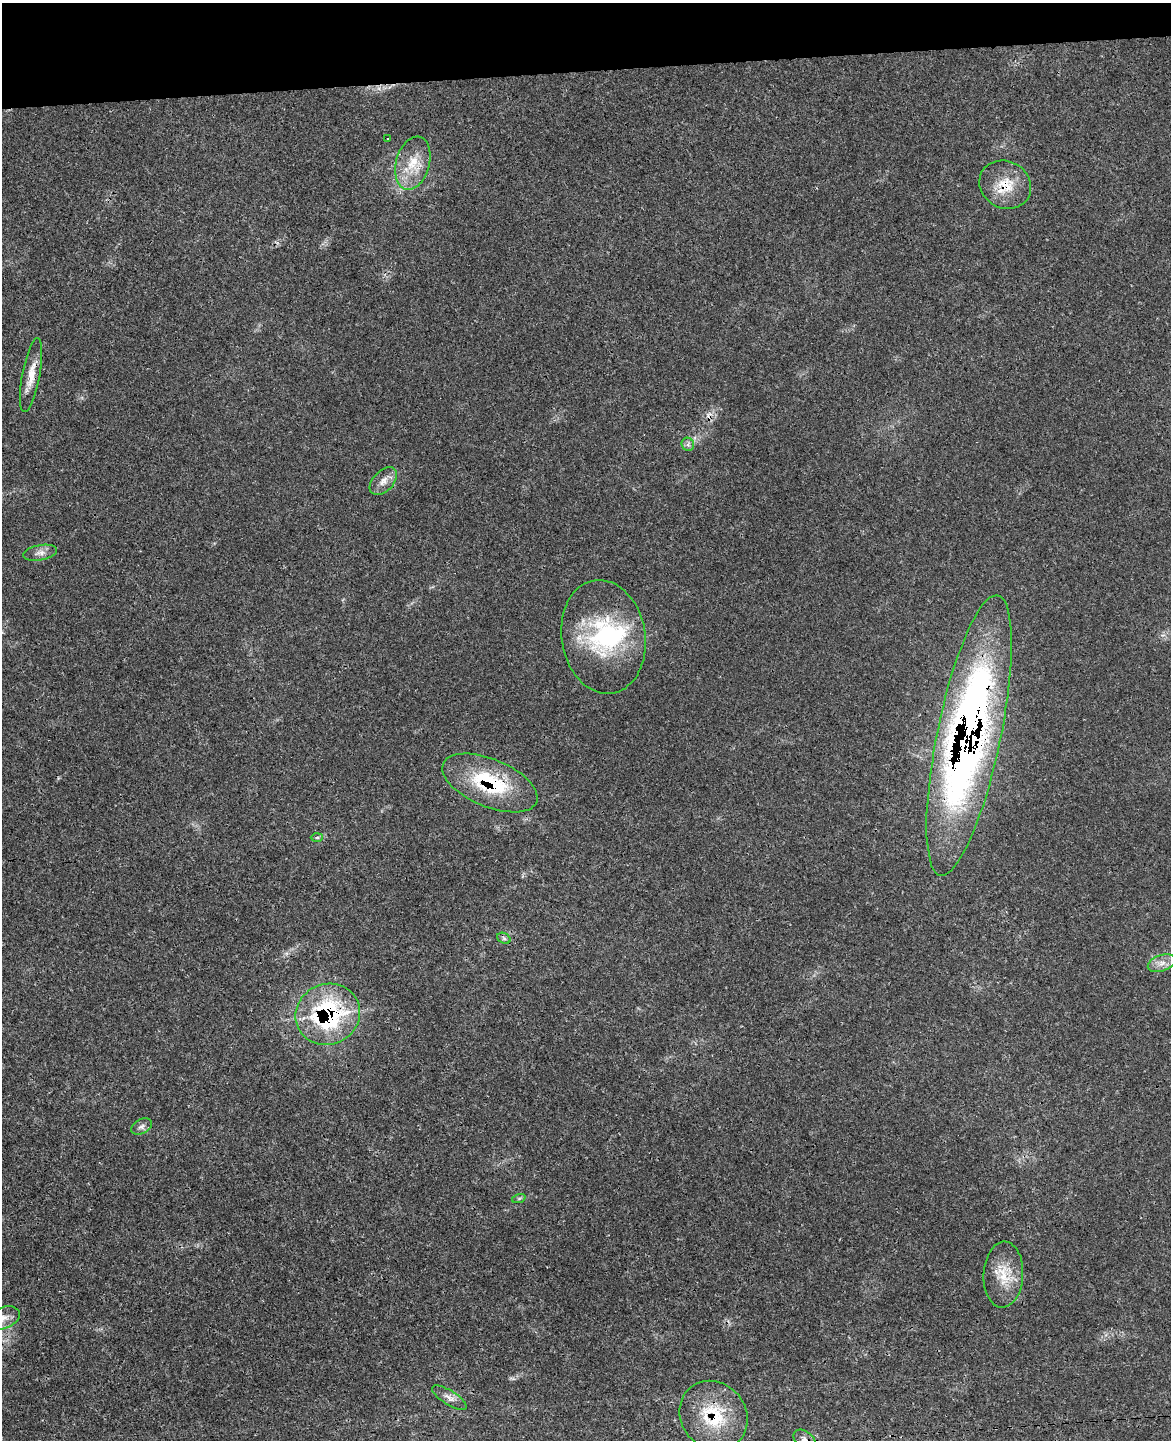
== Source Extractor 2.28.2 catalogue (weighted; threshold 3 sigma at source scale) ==
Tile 3 of 4 x 3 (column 3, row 1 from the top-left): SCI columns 2404-3572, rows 3024-4461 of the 4776 x 4715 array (HDU 1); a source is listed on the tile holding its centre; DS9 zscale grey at full resolution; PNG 1173 x 1442 px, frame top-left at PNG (2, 3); each listed source drawn as its Kron ellipse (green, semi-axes under 4 px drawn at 4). Shown black and unused: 5% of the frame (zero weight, under 3 of 4 exposures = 6% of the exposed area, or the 3 px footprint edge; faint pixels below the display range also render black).
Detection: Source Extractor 2.28.2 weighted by HDU 2 'WHT'; one run over the whole footprint, this tile lists its part. Background 0.0423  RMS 0.003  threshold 0.0133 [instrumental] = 3 sigma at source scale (4.5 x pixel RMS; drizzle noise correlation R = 1.50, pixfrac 1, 0.05/0.05 arcsec/px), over >= 5 px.
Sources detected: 23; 1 inside a brighter object's white glare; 1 cosmic-ray / hot-pixel residue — neither listed nor drawn; the other 21 listed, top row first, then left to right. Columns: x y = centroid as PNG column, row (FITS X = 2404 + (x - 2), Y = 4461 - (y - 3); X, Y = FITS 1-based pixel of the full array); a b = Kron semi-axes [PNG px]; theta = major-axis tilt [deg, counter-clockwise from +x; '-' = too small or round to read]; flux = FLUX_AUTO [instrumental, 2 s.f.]
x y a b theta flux
388 139 3 3 - 0.26
413 163 27 17 74 8.1
1005 185 26 23 -29 8.8
31 375 37 9 80 4.9
688 444 7 6 - 0.86
383 481 17 10 46 2.6
40 553 17 7 10 1.9
603 637 57 42 -81 36
969 735 143 32 78 220
490 783 50 24 -23 24
317 838 6 4 2 0.39
504 938 7 5 -31 0.65
1161 963 14 8 18 2.4
328 1014 33 30 26 43
141 1127 11 7 28 1.2
519 1198 7 4 19 0.49
1003 1275 33 20 87 8.8
3 1318 17 10 20 3.6
449 1398 20 7 -32 2
714 1416 36 32 -50 16
804 1440 12 8 -39 1.6
Overlapping masked pixels (flux is a lower limit): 6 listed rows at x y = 1005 185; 31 375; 969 735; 490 783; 328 1014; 714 1416
Isophote crosses this tile's border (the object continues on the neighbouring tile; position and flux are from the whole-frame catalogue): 2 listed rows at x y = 3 1318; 804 1440